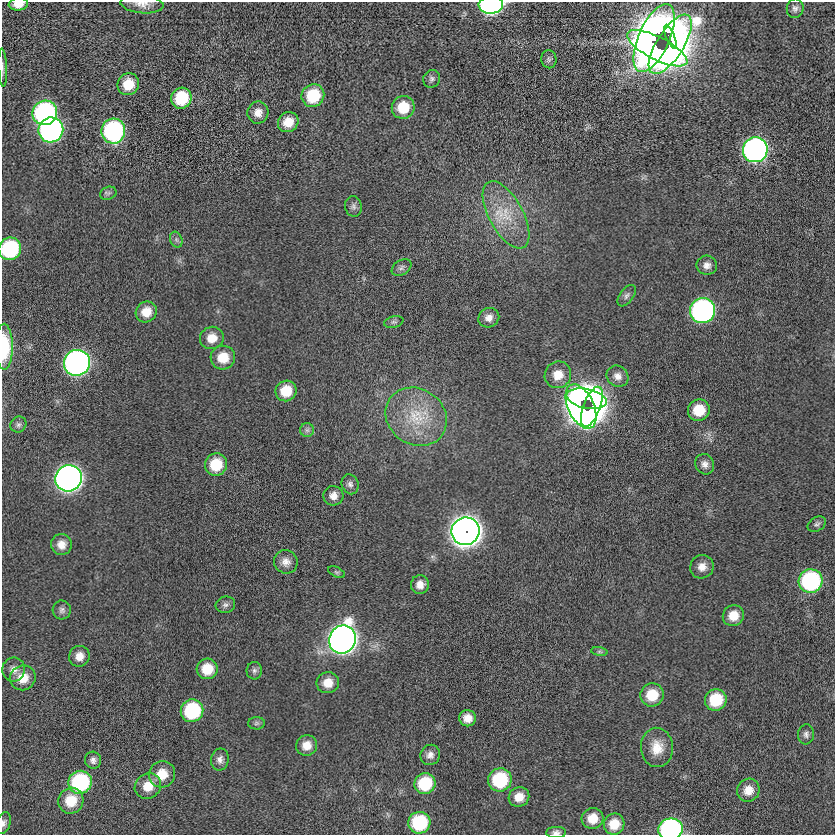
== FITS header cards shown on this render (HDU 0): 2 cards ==
NAXIS1  =                  833
NAXIS2  =                  833

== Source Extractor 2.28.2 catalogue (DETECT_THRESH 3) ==
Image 833 x 833 px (HDU 0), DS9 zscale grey, 1 PNG px = 1 image px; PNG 837 x 837 px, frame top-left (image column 1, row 833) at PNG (2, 2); each listed source drawn as its Kron ellipse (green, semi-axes under 4 px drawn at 4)
Background 0.017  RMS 4.9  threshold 14.6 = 3 sigma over >= 5 px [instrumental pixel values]
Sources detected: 96; all 96 listed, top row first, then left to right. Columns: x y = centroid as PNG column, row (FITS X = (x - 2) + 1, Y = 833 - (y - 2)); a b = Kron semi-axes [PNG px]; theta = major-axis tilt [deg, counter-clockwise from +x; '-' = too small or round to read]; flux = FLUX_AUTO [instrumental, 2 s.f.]
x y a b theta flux
18 4 10 6 6 3800
142 4 21 9 -5 3000
491 5 12 8 2 100000
795 8 10 8 83 1400
670 37 13 4 -68 81000
654 38 37 15 66 290000
670 44 34 13 58 220000
657 48 33 11 -27 270000
549 59 9 7 -80 970
3 67 19 3 -87 950
432 79 9 8 - 1100
128 84 11 10 - 7400
313 96 12 11 - 15000
181 98 10 10 - 15000
403 107 11 11 - 9200
258 112 11 10 - 3100
45 113 12 12 - 85000
288 122 10 9 - 5300
51 130 12 12 - 130000
113 131 12 12 - 65000
755 150 12 12 - 170000
108 193 8 6 22 800
353 206 10 8 -81 1200
506 215 37 17 -61 13000
176 240 8 6 -69 910
10 249 11 11 - 34000
707 265 10 9 - 2000
401 268 11 7 34 1100
627 296 12 6 53 1200
702 311 13 12 - 110000
146 312 11 10 - 5100
489 318 11 9 30 2300
394 322 10 5 14 760
212 338 12 11 - 4500
4 347 23 8 -89 14000
223 358 12 12 - 6600
77 363 13 12 - 200000
558 375 13 13 - 5000
617 376 11 10 - 2300
286 391 10 10 - 7900
587 399 20 9 -12 190000
581 406 23 13 -65 220000
592 407 21 8 69 140000
699 410 11 10 - 8100
416 417 32 28 -35 18000
18 424 8 7 - 1000
307 430 7 7 - 970
216 464 11 11 - 10000
705 464 10 9 - 1900
69 478 13 13 - 290000
350 484 10 8 -69 1300
333 496 10 10 - 2500
817 524 10 7 29 960
465 531 14 14 - 560000
61 544 10 10 - 3400
286 562 12 11 - 2600
702 567 12 11 - 3100
336 572 9 5 -26 650
810 581 12 11 - 50000
420 585 9 9 - 2700
225 605 10 8 16 1200
62 610 9 9 - 1300
733 616 11 10 - 5000
342 639 14 13 - 360000
599 652 8 4 -8 580
79 656 10 10 - 3200
207 669 10 10 - 7200
14 670 12 11 - 2600
254 671 9 7 84 1000
23 678 13 12 - 6300
328 683 11 10 - 4600
652 695 12 11 - 8700
716 700 11 10 - 13000
192 711 11 11 - 28000
468 718 8 8 - 3300
256 723 8 6 2 860
806 734 10 8 84 1300
307 745 10 10 - 4000
657 747 20 16 -86 6300
430 755 10 9 - 2000
220 759 11 9 79 1800
93 760 8 8 - 1500
162 774 13 13 - 6600
500 780 12 11 - 22000
80 782 12 11 - 40000
425 783 11 10 - 15000
148 786 14 12 38 5900
748 790 12 11 - 4200
519 797 10 9 - 3900
71 801 13 12 - 8600
593 818 11 10 - 5100
4 823 11 6 74 1300
419 823 11 11 - 22000
614 824 11 10 - 5900
670 829 12 10 7 77000
556 832 10 5 2 1200
At the frame edge (FLAGS 8, measured only in part): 9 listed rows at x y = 18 4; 142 4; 491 5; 3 67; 10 249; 4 347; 4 823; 670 829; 556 832